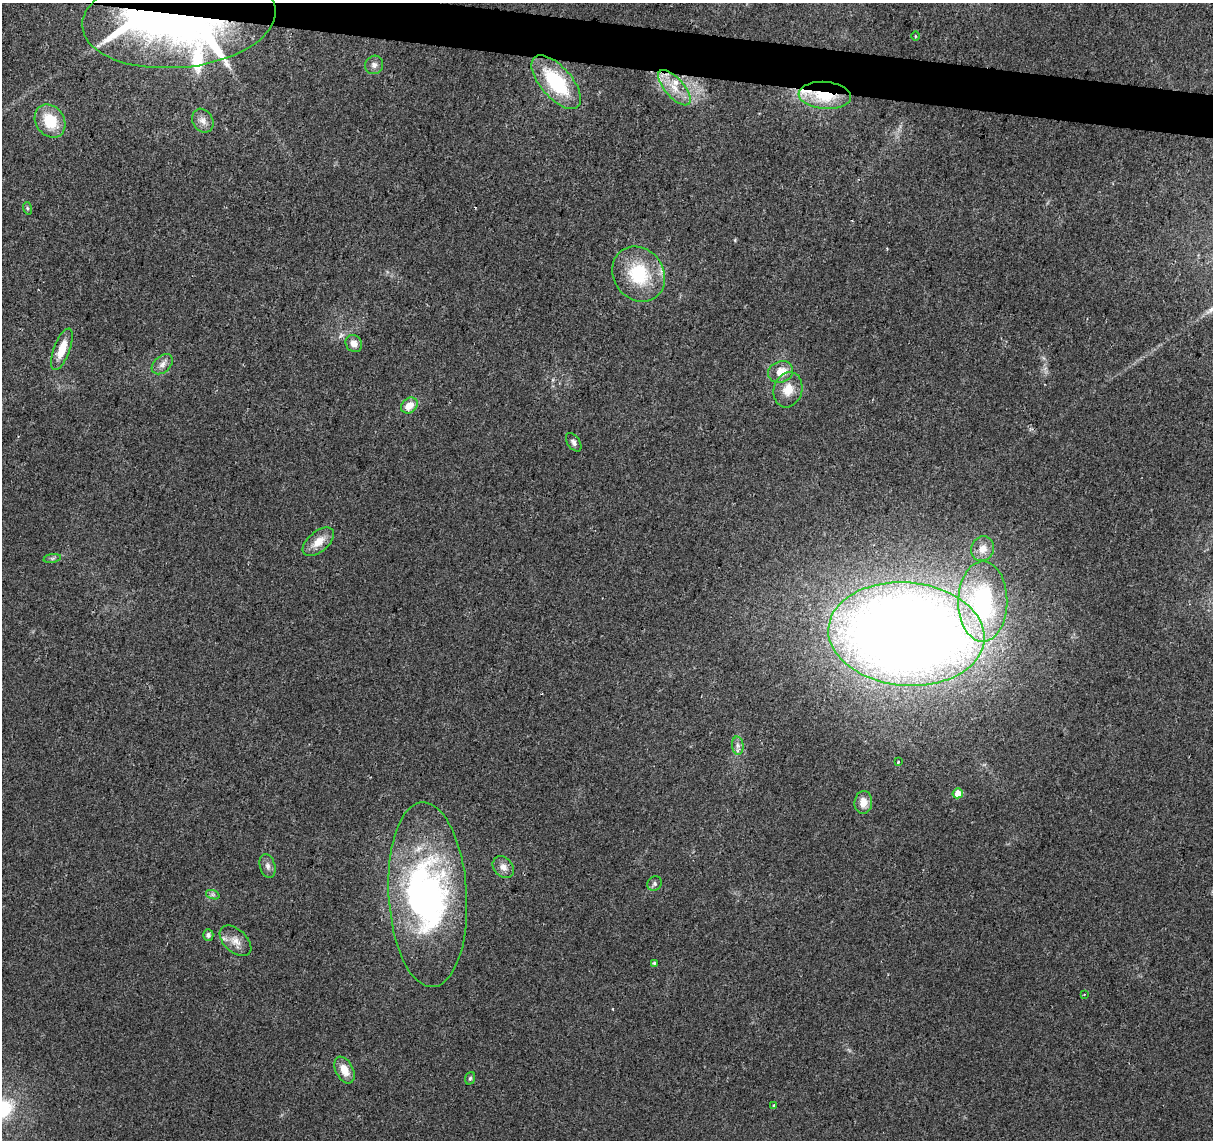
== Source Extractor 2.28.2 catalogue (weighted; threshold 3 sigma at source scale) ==
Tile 11 of 4 x 4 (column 3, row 3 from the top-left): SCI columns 2423-3633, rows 1363-2500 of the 4851 x 5061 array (HDU 1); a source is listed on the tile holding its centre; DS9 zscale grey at full resolution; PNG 1215 x 1142 px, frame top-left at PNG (2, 3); each listed source drawn as its Kron ellipse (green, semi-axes under 4 px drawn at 4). Shown black and unused: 3% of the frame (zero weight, under 2 of 3 exposures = <1% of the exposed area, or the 3 px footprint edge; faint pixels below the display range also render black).
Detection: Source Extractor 2.28.2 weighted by HDU 2 'WHT'; one run over the whole footprint, this tile lists its part. Background 0.0399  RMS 0.0058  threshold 0.0263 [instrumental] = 3 sigma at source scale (4.5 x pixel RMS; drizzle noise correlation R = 1.50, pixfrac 1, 0.0396/0.0396 arcsec/px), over >= 5 px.
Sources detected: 47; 4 inside a brighter object's white glare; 2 cosmic-ray / hot-pixel residue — neither listed nor drawn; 3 inside a brighter listed object's ellipse — not listed separately; the other 38 listed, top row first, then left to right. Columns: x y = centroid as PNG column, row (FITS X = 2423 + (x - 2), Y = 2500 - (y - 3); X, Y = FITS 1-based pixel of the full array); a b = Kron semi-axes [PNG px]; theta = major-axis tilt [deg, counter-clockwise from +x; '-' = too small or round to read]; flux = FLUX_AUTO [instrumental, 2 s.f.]
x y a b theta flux
179 19 97 49 5 280
915 36 5 3 - 0.5
374 65 9 9 - 2.8
556 82 33 15 -49 44
674 88 22 9 -49 10
825 95 26 13 -4 24
50 121 17 14 -55 19
203 121 12 10 -58 4.1
27 208 6 4 -72 0.85
639 274 29 25 -54 35
354 343 9 7 -52 4.1
62 349 22 8 70 11
162 364 12 8 42 3.5
781 372 13 10 20 8.9
788 390 18 14 74 9.7
409 406 9 7 40 7.1
574 442 10 6 -55 2.1
318 542 19 10 40 8.5
983 549 12 11 - 5.9
52 558 9 4 8 1.2
983 602 40 24 89 91
906 634 78 51 -5 1300
738 746 9 5 -84 2.2
898 762 3 3 - 5.5
958 793 5 5 - 7.1
863 802 11 9 85 7.1
268 866 12 7 -74 2.8
503 867 12 9 -46 3.9
654 884 7 7 - 1.5
213 895 7 4 -19 1.3
428 895 93 39 -87 180
208 935 6 5 - 1.4
235 941 19 11 -43 6.2
654 963 3 3 - 0.68
1084 994 3 2 - 0.43
344 1070 14 8 -63 7.6
470 1078 6 5 - 1
774 1105 3 3 - 1.4
Overlapping masked pixels (flux is a lower limit): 2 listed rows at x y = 179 19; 825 95